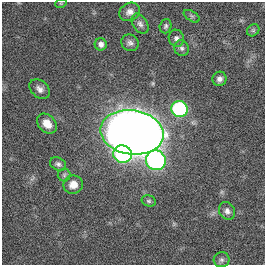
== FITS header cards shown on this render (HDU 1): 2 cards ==
NAXIS1  =                  263
NAXIS2  =                  263

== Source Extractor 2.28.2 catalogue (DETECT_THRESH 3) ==
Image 263 x 263 px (HDU 1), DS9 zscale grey, 1 PNG px = 1 image px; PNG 267 x 267 px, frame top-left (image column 1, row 263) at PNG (2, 2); each listed source drawn as its Kron ellipse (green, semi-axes under 4 px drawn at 4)
Background 0.00327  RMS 0.041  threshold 0.123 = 3 sigma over >= 5 px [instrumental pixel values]
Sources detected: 23; all 23 listed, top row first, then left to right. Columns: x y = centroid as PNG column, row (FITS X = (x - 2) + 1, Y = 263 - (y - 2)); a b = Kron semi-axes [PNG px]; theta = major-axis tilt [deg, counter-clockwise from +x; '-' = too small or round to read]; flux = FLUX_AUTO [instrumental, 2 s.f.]
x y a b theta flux
61 3 6 3 17 2.8
130 12 11 8 26 16
192 16 9 5 -33 5.3
140 24 11 7 -57 11
166 26 7 5 73 6.3
253 30 7 5 44 4.9
176 38 9 7 -71 10
130 43 9 8 - 11
101 44 6 6 - 12
182 48 8 7 - 7.9
219 79 7 7 - 11
40 89 11 8 -41 14
179 109 8 8 - 340
47 124 11 8 -46 27
132 132 32 22 -9 5200
123 154 9 8 - 330
156 160 10 9 - 600
58 164 8 6 -26 7.9
64 175 6 6 - 6.2
73 185 10 9 - 26
149 201 7 5 -15 5.5
227 211 9 7 -62 12
221 260 8 7 - 8